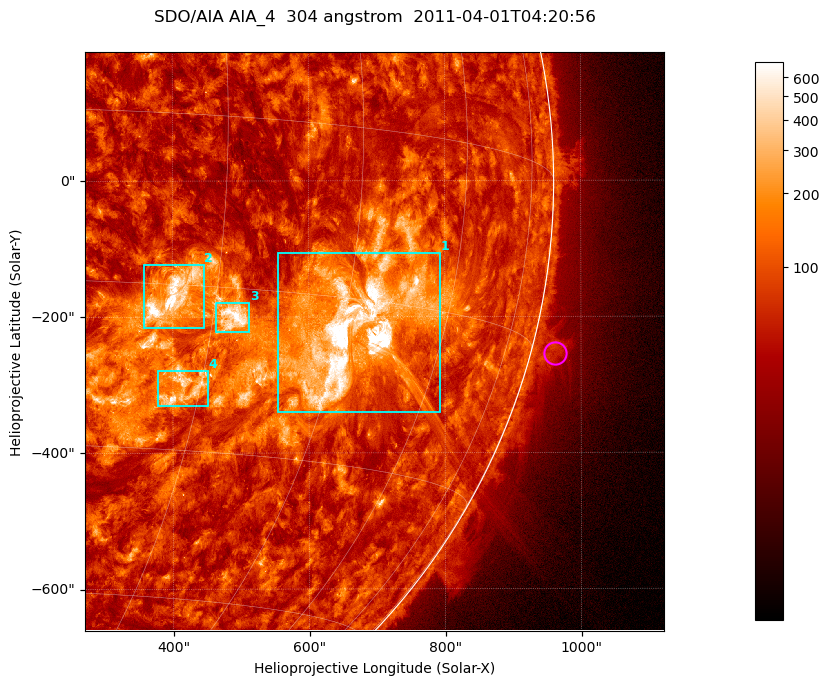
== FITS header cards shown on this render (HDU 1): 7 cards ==
TELESCOP= 'SDO/AIA '           / For AIA: SDO/AIA
INSTRUME= 'AIA_4   '           / For AIA: AIA_ATA1, AIA_ATA2, AIA_ATA3 or AIA_AT
WAVELNTH=                  304 / [angstrom] Wavelength
WAVEUNIT= 'angstrom'           / Wavelength unit: angstrom
DATE-OBS= '2011-04-01T04:20:56.123' / [ISO] Date when observation started; ISO 8
CTYPE1  = 'HPLN-TAN'           / CTYPE1; Typically HPLN
CTYPE2  = 'HPLT-TAN'           / CTYPE2; Typically HPLT

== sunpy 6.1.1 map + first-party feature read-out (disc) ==
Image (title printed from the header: SDO/AIA AIA_4  304 angstrom  2011-04-01T04:20:56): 1418 x 1418 px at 0.6 arcsec/px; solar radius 960 arcsec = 1600 px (partial field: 18% of the solar disc is inside the frame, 73% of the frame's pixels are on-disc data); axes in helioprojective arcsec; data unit not stated in the header (colour bar unlabelled)
Orientation: roll -0.132 deg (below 1 deg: not rotated)
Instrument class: DISC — disc imager (sunpy class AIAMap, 304 A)
Bright regions (active regions / flare kernels): reference = the on-disc median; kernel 11 px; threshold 5 sigma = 169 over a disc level ~71.6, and >= 1.15x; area >= 2010 px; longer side >= 17 px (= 10 arcsec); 4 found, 4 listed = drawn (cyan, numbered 1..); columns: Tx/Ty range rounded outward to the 2 arcsec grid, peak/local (2 s.f.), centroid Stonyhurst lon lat
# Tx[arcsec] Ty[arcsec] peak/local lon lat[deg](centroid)
1 554..794 -340..-106 24 +47 -18
2 356..446 -216..-122 13 +26 -16
3 462..512 -224..-178 11 +32 -18
4 376..452 -332..-278 8.8 +28 -25
Off-limb structures (1.02-1.3 R_sun): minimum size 400 px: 5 found; the strongest spans PA ~255..260 deg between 1.02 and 1.07 R_sun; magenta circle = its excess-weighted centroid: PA ~255 deg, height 1.04 R_sun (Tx ~962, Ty ~-254 arcsec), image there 2.3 x the reference